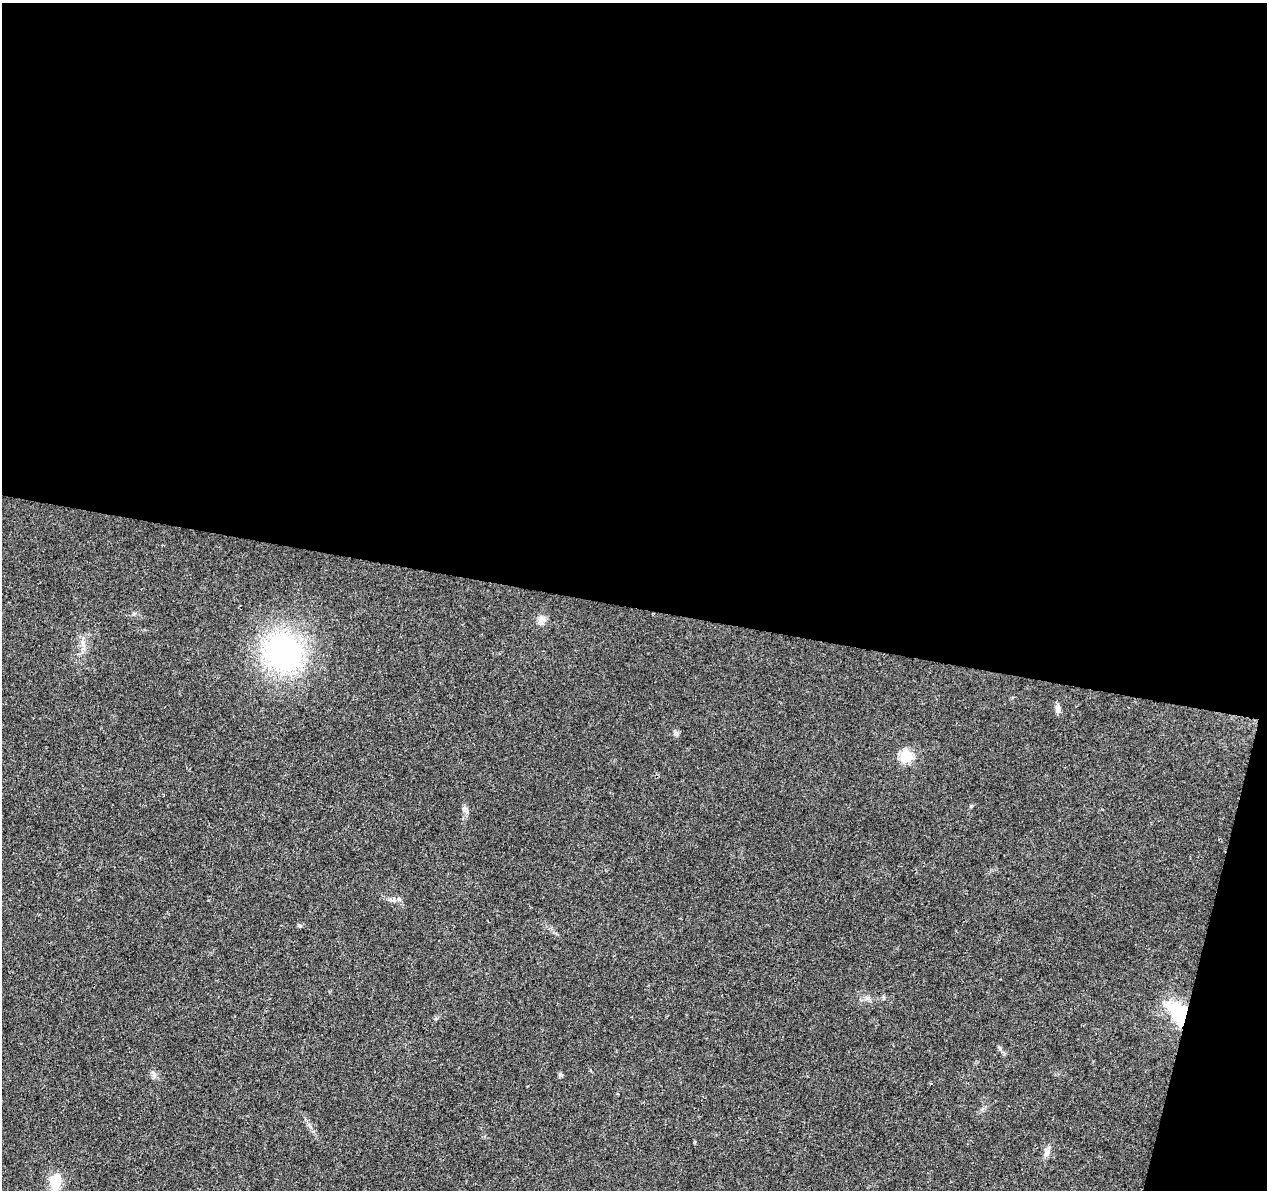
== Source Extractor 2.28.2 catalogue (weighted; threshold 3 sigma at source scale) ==
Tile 4 of 4 x 4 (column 4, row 1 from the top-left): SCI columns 3797-5061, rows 3791-4978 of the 5076 x 5262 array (HDU 1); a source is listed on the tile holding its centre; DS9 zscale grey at full resolution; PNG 1269 x 1192 px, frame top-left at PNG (2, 3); no overlay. Shown black and unused: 53% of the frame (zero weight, under 3 of 4 exposures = <1% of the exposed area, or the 3 px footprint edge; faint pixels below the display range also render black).
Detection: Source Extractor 2.28.2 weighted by HDU 2 'WHT'; one run over the whole footprint, this tile lists its part. Background 0.0223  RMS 0.003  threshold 0.0135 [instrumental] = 3 sigma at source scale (4.5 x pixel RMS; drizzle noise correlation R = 1.50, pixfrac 1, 0.0396/0.0396 arcsec/px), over >= 5 px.
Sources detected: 14; all 14 listed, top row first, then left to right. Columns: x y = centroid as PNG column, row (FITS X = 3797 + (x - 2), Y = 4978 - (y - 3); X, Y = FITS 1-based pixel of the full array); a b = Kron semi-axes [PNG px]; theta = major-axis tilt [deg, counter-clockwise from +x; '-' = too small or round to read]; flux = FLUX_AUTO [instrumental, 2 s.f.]
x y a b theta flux
542 620 11 9 10 1.7
83 644 13 6 -74 1.7
283 652 29 25 -52 80
1058 708 12 6 -90 1.3
676 733 6 6 - 0.82
906 756 6 6 - 29
971 806 4 4 - 0.42
464 808 7 5 -90 0.73
1178 1013 35 19 -58 15
1000 1048 6 5 - 0.56
154 1075 8 6 -90 0.9
560 1075 5 4 - 0.75
1046 1152 13 7 67 1.5
55 1181 16 11 84 7.4
Overlapping masked pixels (flux is a lower limit): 1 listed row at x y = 1178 1013
Unlisted compact peaks at least as high as the median listed source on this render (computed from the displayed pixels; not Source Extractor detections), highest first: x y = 867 998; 299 925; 399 899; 134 614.